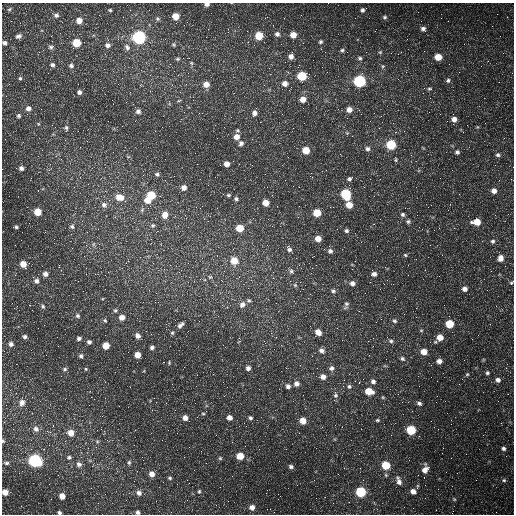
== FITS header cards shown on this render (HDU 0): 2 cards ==
NAXIS1  =                  512 /fastest changing axis
NAXIS2  =                  512 /next to fastest changing axis

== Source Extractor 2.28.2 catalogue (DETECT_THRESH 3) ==
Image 512 x 512 px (HDU 0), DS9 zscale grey, 1 PNG px = 1 image px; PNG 516 x 516 px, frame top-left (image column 1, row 512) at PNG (2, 3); no overlay
Background 1780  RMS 45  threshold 136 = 3 sigma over >= 5 px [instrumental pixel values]
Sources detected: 246; all 246 listed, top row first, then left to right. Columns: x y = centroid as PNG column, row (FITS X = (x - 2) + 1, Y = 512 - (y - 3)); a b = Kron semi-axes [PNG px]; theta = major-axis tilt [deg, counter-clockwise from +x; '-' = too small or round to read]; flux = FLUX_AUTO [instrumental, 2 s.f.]
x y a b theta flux
207 4 5 3 - 10000
9 9 6 4 31 4100
110 10 4 3 - 3600
362 10 5 4 - 7300
497 14 2 2 - 1800
56 15 8 7 - 9800
99 15 2 2 - 1500
301 15 3 2 - 2800
175 16 5 5 - 37000
123 17 2 2 - 1400
267 17 3 3 - 2300
385 17 6 6 - 5900
157 19 6 5 - 4900
79 21 6 6 - 24000
176 23 2 2 - 2100
273 25 2 2 - 1500
423 29 7 6 - 11000
247 31 2 2 - 2200
277 34 6 6 - 10000
293 35 5 5 - 32000
18 36 9 6 19 9600
51 36 3 2 - 4900
259 36 6 6 - 76000
139 37 6 6 - 610000
320 42 5 5 - 5600
4 43 6 5 - 8100
76 43 5 5 - 83000
303 43 2 2 - 1700
173 44 6 5 - 4300
107 45 7 6 - 11000
51 47 7 6 - 6500
127 47 9 7 -64 11000
321 49 3 2 - 4100
342 50 6 5 - 5900
380 52 5 4 - 3900
503 53 2 2 - 1800
291 56 6 5 - 16000
438 57 5 5 - 48000
360 58 6 5 - 6100
177 59 6 5 - 4900
191 63 6 5 - 4300
52 65 6 5 - 7400
71 65 6 5 - 7600
383 66 5 5 - 4400
178 75 3 3 - 2100
302 76 6 5 - 140000
20 78 5 4 - 4500
448 80 6 5 - 6900
360 81 6 6 - 430000
285 83 7 6 - 17000
78 84 2 2 - 1400
206 84 6 6 - 25000
430 89 6 4 1 5300
50 90 2 2 - 1500
79 92 6 5 - 8600
105 94 3 2 - 3900
430 98 3 2 - 2500
303 99 6 6 - 24000
179 100 6 3 20 3300
28 108 6 6 - 14000
349 110 6 6 - 21000
138 111 6 6 - 10000
254 113 7 6 - 16000
19 116 6 5 - 5700
454 119 6 5 - 17000
260 122 2 2 - 1900
38 124 5 3 - 3200
66 128 10 5 -86 7400
293 128 3 2 - 3300
404 131 2 2 - 1500
347 133 5 5 - 3500
236 137 7 6 - 24000
241 143 7 6 - 9100
391 145 6 6 - 150000
368 149 7 6 - 9600
306 150 5 5 - 55000
113 152 2 2 - 1500
457 152 6 6 - 7600
498 155 6 5 - 6200
396 160 6 3 -85 3900
227 164 5 5 - 21000
21 168 5 5 - 9600
49 170 6 3 20 3300
157 174 6 5 - 6100
349 179 6 5 - 7200
165 180 2 2 - 1500
293 186 2 2 - 1300
299 187 2 2 - 4800
184 188 5 5 - 17000
494 191 5 5 - 17000
346 194 7 6 - 210000
151 195 6 6 - 70000
228 195 6 5 - 4800
374 196 3 2 - 2400
119 197 10 7 -11 37000
236 199 6 5 - 6600
147 200 6 6 - 39000
266 203 5 5 - 36000
104 205 8 8 - 13000
349 205 6 5 - 37000
37 212 5 5 - 51000
317 213 5 5 - 69000
403 214 6 6 - 7400
165 215 7 7 - 26000
408 221 7 6 - 6900
477 222 7 5 -1 51000
374 224 3 3 - 1800
153 225 6 6 - 6100
16 227 4 4 - 4700
72 227 7 6 - 7600
240 228 6 5 - 58000
422 229 2 2 - 1200
346 231 5 5 - 6300
318 239 5 5 - 27000
493 241 6 6 - 7300
93 244 6 4 88 5100
15 245 2 2 - 1500
86 245 5 5 - 4800
72 248 2 2 - 1700
289 249 9 6 -53 10000
330 251 6 5 - 8700
405 255 5 4 - 4200
202 258 4 4 - 3900
500 258 7 6 - 18000
234 261 7 6 - 52000
188 263 3 3 - 1400
23 264 6 5 - 34000
505 266 2 2 - 2600
86 268 2 2 - 1300
291 271 7 6 - 8000
45 274 7 6 - 14000
374 274 7 5 7 11000
210 277 5 5 - 4600
273 278 4 4 - 3100
36 281 7 7 - 12000
352 283 6 6 - 13000
511 283 7 4 46 4600
393 284 2 2 - 1800
295 285 6 5 - 5200
465 289 6 6 - 14000
333 291 7 6 - 7200
73 299 2 2 - 1900
249 300 5 5 - 5700
12 303 2 2 - 2300
276 303 2 2 - 5800
242 304 7 7 - 17000
346 304 7 7 - 8500
43 306 7 6 - 6600
115 310 6 5 - 5200
78 316 6 6 - 6800
122 317 6 6 - 20000
381 319 3 2 - 4300
105 320 6 4 -49 4800
394 321 6 6 - 7000
376 322 2 2 - 1700
449 324 5 5 - 92000
180 325 9 5 46 11000
38 328 2 2 - 1500
421 331 5 4 - 3800
318 332 7 6 - 24000
172 333 5 4 - 4400
137 336 6 5 - 14000
25 337 6 5 - 7900
440 337 6 6 - 34000
79 338 6 5 - 8000
391 341 6 5 - 6200
89 342 5 5 - 8000
11 344 6 6 - 9800
106 345 5 5 - 45000
281 345 3 3 - 2100
152 347 5 4 - 8300
322 351 9 6 -43 14000
424 352 6 5 - 33000
137 355 5 5 - 32000
81 356 5 5 - 6800
312 356 3 2 - 1400
402 359 6 5 - 7300
439 361 5 4 - 15000
169 363 5 4 - 3100
248 368 5 5 - 11000
331 368 8 7 - 11000
65 369 6 5 - 5800
86 369 5 4 - 3400
487 373 5 4 - 5500
467 374 5 4 - 3600
61 376 3 2 - 2300
323 377 7 6 - 18000
498 380 7 6 - 12000
355 381 3 2 - 2400
373 381 6 6 - 10000
296 384 6 6 - 15000
196 386 2 2 - 1200
288 386 6 6 - 11000
349 386 7 6 - 7300
369 391 7 5 -14 57000
335 395 10 6 -85 11000
94 399 2 2 - 3100
22 402 9 7 73 19000
436 402 2 2 - 1300
419 403 6 5 - 8300
203 414 5 3 - 3100
229 417 6 5 - 17000
185 418 6 5 - 16000
250 418 6 5 - 6600
377 420 6 4 -13 4700
189 421 2 2 - 3400
303 421 6 6 - 33000
4 422 3 3 - 2200
53 425 4 4 - 2400
36 429 8 7 - 15000
135 430 2 2 - 1500
411 430 6 5 - 140000
71 433 7 6 - 30000
3 441 5 4 - 4700
97 441 5 5 - 4600
503 448 6 5 - 7600
240 456 6 5 - 51000
69 457 7 6 - 7500
220 458 5 5 - 4000
451 458 2 2 - 1300
35 461 7 6 - 540000
129 462 7 5 76 5400
6 463 7 6 - 7600
79 464 7 7 - 12000
386 465 6 5 - 98000
291 466 6 5 - 6900
425 469 9 6 73 24000
152 474 5 5 - 21000
170 478 5 4 - 4300
504 480 6 5 - 5600
399 482 13 5 -69 19000
199 491 5 4 - 4500
413 491 7 6 - 19000
5 492 5 5 - 26000
361 492 6 6 - 200000
139 493 7 6 - 14000
62 496 5 5 - 24000
316 498 2 2 - 16000
454 499 5 4 - 3300
187 500 2 2 - 1400
349 502 2 2 - 2100
252 507 6 6 - 17000
138 512 4 4 - 7200
496 512 3 2 - 2300
59 513 4 4 - 6100
452 513 2 2 - 1300
At the frame edge (FLAGS 8, measured only in part): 8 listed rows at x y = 207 4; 4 43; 511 283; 3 441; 5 492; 138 512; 59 513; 452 513